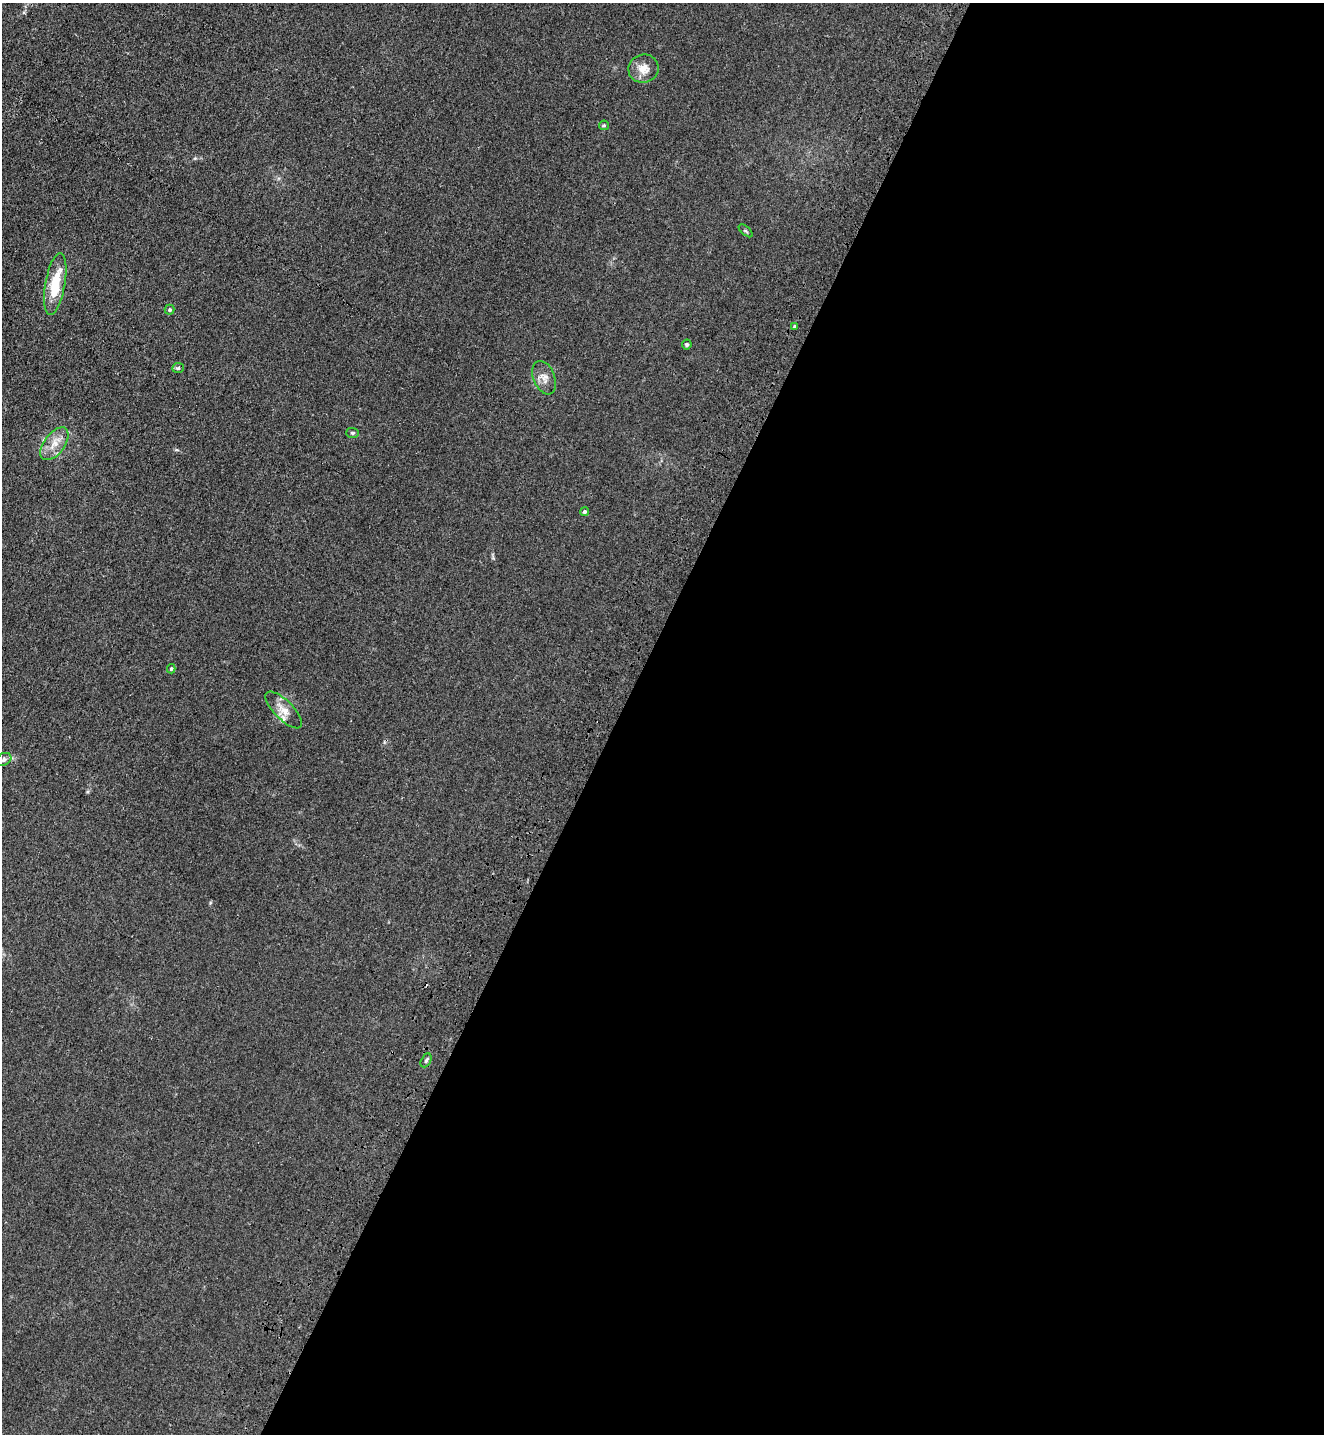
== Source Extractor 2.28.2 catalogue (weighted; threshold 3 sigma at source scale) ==
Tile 12 of 4 x 4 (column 4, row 3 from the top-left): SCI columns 4217-5538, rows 1494-2925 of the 5924 x 5851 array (HDU 1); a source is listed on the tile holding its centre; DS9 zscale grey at full resolution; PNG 1326 x 1436 px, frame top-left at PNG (2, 3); each listed source drawn as its Kron ellipse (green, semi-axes under 4 px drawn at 4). Shown black and unused: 54% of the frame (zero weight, under 3 of 4 exposures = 6% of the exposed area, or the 3 px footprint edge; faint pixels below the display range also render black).
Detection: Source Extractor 2.28.2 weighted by HDU 2 'WHT'; one run over the whole footprint, this tile lists its part. Background 0.0465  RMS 0.0059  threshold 0.0267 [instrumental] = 3 sigma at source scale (4.5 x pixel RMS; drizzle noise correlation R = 1.50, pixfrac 1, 0.05/0.05 arcsec/px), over >= 5 px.
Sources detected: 18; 1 cosmic-ray / hot-pixel residue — neither listed nor drawn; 1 inside a brighter listed object's ellipse — not listed separately; the other 16 listed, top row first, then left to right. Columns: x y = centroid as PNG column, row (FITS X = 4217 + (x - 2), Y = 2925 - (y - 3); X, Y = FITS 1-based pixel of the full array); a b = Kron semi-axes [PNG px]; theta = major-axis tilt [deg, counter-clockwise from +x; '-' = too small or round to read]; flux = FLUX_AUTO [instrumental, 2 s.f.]
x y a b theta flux
644 69 15 14 - 7
604 125 5 4 - 0.69
746 231 8 4 -42 0.82
55 284 31 10 80 19
170 310 5 5 - 0.99
794 326 3 3 - 0.71
687 345 5 5 - 1
178 368 6 5 - 1.1
544 378 18 10 -68 4.6
352 433 6 5 - 0.98
54 444 19 10 53 7.2
585 512 4 4 - 1.4
171 669 4 3 - 0.78
284 710 24 9 -45 6.2
4 759 8 6 32 1.7
426 1060 7 5 63 1.1